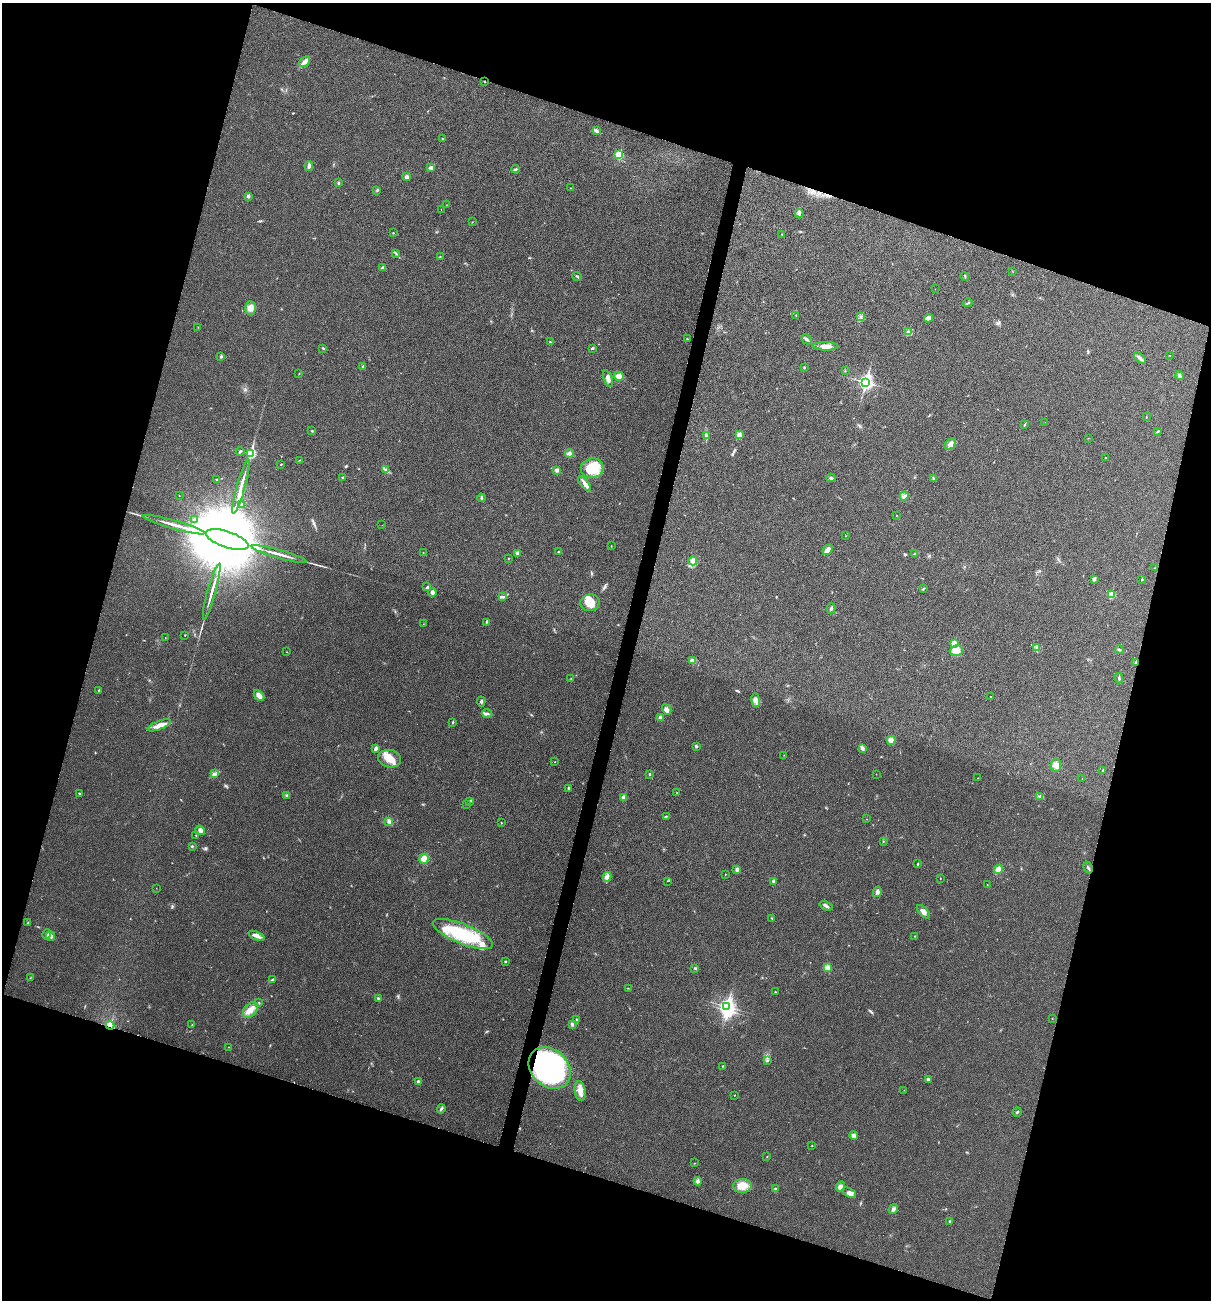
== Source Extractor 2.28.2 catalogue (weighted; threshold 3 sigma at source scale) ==
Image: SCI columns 131-4966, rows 8-5199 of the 5220 x 5205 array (HDU 1 of 3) = the unmasked area's bounding box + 8 px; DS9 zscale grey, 4 x 4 block average (1 PNG px = mean of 4 x 4 image px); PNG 1213 x 1302 px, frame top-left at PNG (2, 3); each listed source drawn as its Kron ellipse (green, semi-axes under 4 px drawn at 4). Shown black and unused: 35% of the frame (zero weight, under 3 of 4 exposures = <1% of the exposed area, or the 3 px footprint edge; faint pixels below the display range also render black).
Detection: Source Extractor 2.28.2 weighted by HDU 2 'WHT'. Background 0.0264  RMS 0.0059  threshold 0.0265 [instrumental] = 3 sigma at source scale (4.5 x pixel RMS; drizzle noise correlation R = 1.50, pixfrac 1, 0.05/0.05 arcsec/px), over >= 5 px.
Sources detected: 229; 1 inside a brighter object's white glare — neither listed nor drawn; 11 inside a brighter listed object's ellipse — not listed separately; the other 217 listed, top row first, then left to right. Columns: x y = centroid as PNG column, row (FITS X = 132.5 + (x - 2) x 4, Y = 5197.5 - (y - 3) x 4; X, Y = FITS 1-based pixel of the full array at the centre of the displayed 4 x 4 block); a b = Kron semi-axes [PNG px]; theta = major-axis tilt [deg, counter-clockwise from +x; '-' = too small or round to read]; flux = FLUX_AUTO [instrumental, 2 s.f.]
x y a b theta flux
304 62 6 4 41 14
485 82 2 2 - 1.6
596 131 4 3 - 9.3
443 139 2 2 - 1.8
619 155 2 2 - 180
309 166 5 3 - 8.8
431 168 4 3 - 11
516 169 4 3 - 4.2
407 177 4 3 - 13
338 183 3 2 - 4.5
571 188 3 2 - 1.7
377 190 2 2 - 2.2
248 196 2 2 - 18
447 205 2 2 - 1.2
441 210 2 2 - 0.94
799 214 4 3 - 6.2
472 222 2 2 - 1
393 233 2 2 - 1.7
782 234 2 2 - 1.7
396 253 3 2 - 4.3
440 257 2 2 - 1.3
383 268 3 3 - 5.6
1013 272 2 2 - 1.2
577 276 5 2 - 4.4
965 276 4 2 - 2.6
935 289 2 2 - 0.73
968 303 5 2 - 2.9
250 308 7 5 -87 22
796 315 2 2 - 3.1
861 317 3 2 - 3.3
929 318 4 4 - 9.8
198 327 2 2 - 1
908 331 4 3 - 4.9
687 339 2 2 - 1.8
807 339 5 3 - 7.4
550 342 2 2 - 1.7
826 346 12 4 -1 23
323 348 3 2 - 2.6
592 348 2 2 - 4.5
1169 355 2 2 - 0.88
221 356 3 2 - 5.2
1140 358 7 3 -42 9.3
362 366 2 2 - 2.6
804 368 3 2 - 3.3
845 371 2 2 - 1
299 373 2 2 - 1.3
619 376 5 4 - 20
1179 376 4 3 - 8.4
608 379 8 3 -69 16
866 382 3 3 - 1000
1146 417 3 2 - 1.7
1045 422 2 2 - 0.54
1024 425 3 2 - 3
312 431 2 2 - 2.7
1158 431 3 2 - 5.1
739 435 2 2 - 50
706 436 4 3 - 5.7
1088 438 2 2 - 0.91
950 444 6 5 - 17
240 451 4 2 - 5
251 453 3 2 - 270
569 453 4 2 - 6
1106 458 2 2 - 2.5
300 460 2 2 - 1.3
281 464 2 2 - 2
592 468 11 10 - 120
386 470 3 2 - 5.3
557 470 3 3 - 9.1
343 478 2 2 - 5.3
831 478 4 3 - 6.4
933 478 3 2 - 2.9
216 480 2 2 - 2
584 483 9 4 -52 15
241 487 28 2 74 34
179 496 2 2 - 1
904 496 4 2 - 6.6
481 498 4 2 - 6.1
241 504 2 2 - 1.3
896 515 2 2 - 2.3
194 519 3 2 - 3.2
174 525 32 2 -16 37
382 525 2 2 - 0.57
846 536 2 2 - 1
227 539 22 8 -18 120000
611 546 2 2 - 1.3
828 550 6 4 49 12
559 551 2 2 - 3.1
423 553 2 2 - 1.4
517 553 2 2 - 22
279 554 28 2 -16 30
915 554 2 2 - 1.1
508 558 2 2 - 2.3
693 561 4 4 - 13
1155 568 2 2 - 2
1094 579 3 3 - 5.5
1142 580 2 2 - 7.3
427 587 2 2 - 3
923 588 4 2 - 2.7
212 592 29 2 74 28
432 592 4 3 - 12
1111 595 2 2 - 100
502 597 3 2 - 2.3
590 603 10 8 10 44
831 608 5 2 - 6.1
486 622 4 2 - 2.5
423 624 2 2 - 0.7
185 635 2 2 - 1.5
165 638 2 2 - 1.2
954 643 2 2 - 89
1037 647 2 2 - 2.7
1119 650 4 2 - 4.1
956 651 6 5 - 29
287 652 2 2 - 0.98
692 661 4 3 - 12
1136 662 3 2 - 2.4
571 678 2 2 - 1.5
1119 678 5 2 - 4.7
99 690 2 2 - 2.7
259 695 6 4 -48 18
991 697 2 2 - 1.3
755 700 7 4 -82 14
481 702 5 2 - 4.3
667 709 5 4 - 11
487 713 5 3 - 6.9
660 718 4 3 - 7.9
453 722 3 2 - 2.6
159 725 12 4 21 32
891 740 4 4 - 24
696 746 3 2 - 3.4
376 748 3 2 - 13
862 748 3 3 - 7.1
784 755 2 2 - 1.6
390 759 11 8 -12 45
555 762 2 2 - 1.3
1056 765 6 5 - 17
1103 771 3 2 - 3.6
214 774 3 2 - 4
649 774 2 2 - 9.1
876 774 2 2 - 0.8
978 778 2 2 - 1.1
1082 779 2 2 - 0.63
569 788 3 2 - 4.5
677 792 2 2 - 1.3
79 793 2 2 - 2.3
287 795 3 3 - 4.8
623 797 2 2 - 37
1039 797 3 2 - 3.9
470 801 3 2 - 1.8
466 804 2 2 - 1.9
666 816 2 2 - 2.5
867 819 2 2 - 0.96
389 821 3 2 - 5.4
501 823 2 2 - 2.5
200 830 5 4 - 11
196 835 2 2 - 1.2
883 842 2 2 - 1.5
192 846 2 2 - 4
424 859 5 4 - 23
918 864 2 2 - 5.6
1088 868 6 2 -62 4.7
737 869 2 2 - 21
998 870 4 3 - 22
725 874 2 2 - 1.2
607 877 4 4 - 11
940 878 2 2 - 1.2
667 881 2 2 - 0.64
773 881 2 2 - 7.6
987 885 2 2 - 1.1
156 888 2 2 - 0.73
877 892 5 3 - 10
826 906 7 2 -24 7.3
923 912 8 4 -47 17
772 918 2 2 - 2.5
28 923 2 2 - 1.8
47 934 5 3 - 11
463 934 32 9 -22 240
50 936 5 3 - 9.4
256 936 8 3 -22 17
915 936 2 2 - 1.4
505 962 2 2 - 6.6
695 968 3 2 - 3.1
827 968 3 3 - 24
30 978 2 2 - 1.3
273 979 3 2 - 3.7
628 988 2 2 - 0.99
775 992 2 2 - 1.3
379 999 4 2 - 5.9
259 1003 3 2 - 2
727 1007 3 3 - 920
250 1010 9 6 49 27
1052 1019 2 2 - 1
577 1020 3 2 - 2.3
110 1025 4 3 - 34
192 1025 2 2 - 2
572 1025 3 3 - 5
229 1047 2 2 - 1.1
768 1060 2 2 - 2.2
723 1066 2 2 - 1.3
550 1068 23 18 -43 750
928 1079 4 2 - 4.4
418 1082 3 3 - 9.1
904 1090 2 2 - 0.67
580 1091 10 5 -81 25
734 1095 2 2 - 2.5
441 1109 5 2 - 5.4
1017 1112 5 2 - 3.9
854 1135 4 3 - 15
812 1146 2 2 - 1.3
767 1157 2 2 - 1.3
695 1163 2 2 - 1.2
698 1181 4 3 - 7.2
742 1186 9 7 3 36
840 1187 5 4 - 12
775 1189 3 3 - 4.3
849 1193 7 4 -29 14
893 1209 5 3 - 9
950 1221 3 3 - 6.2
Overlapping masked pixels (flux is a lower limit): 2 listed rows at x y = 110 1025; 550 1068
Diffuse or blended objects may show on this block-average render without a row.